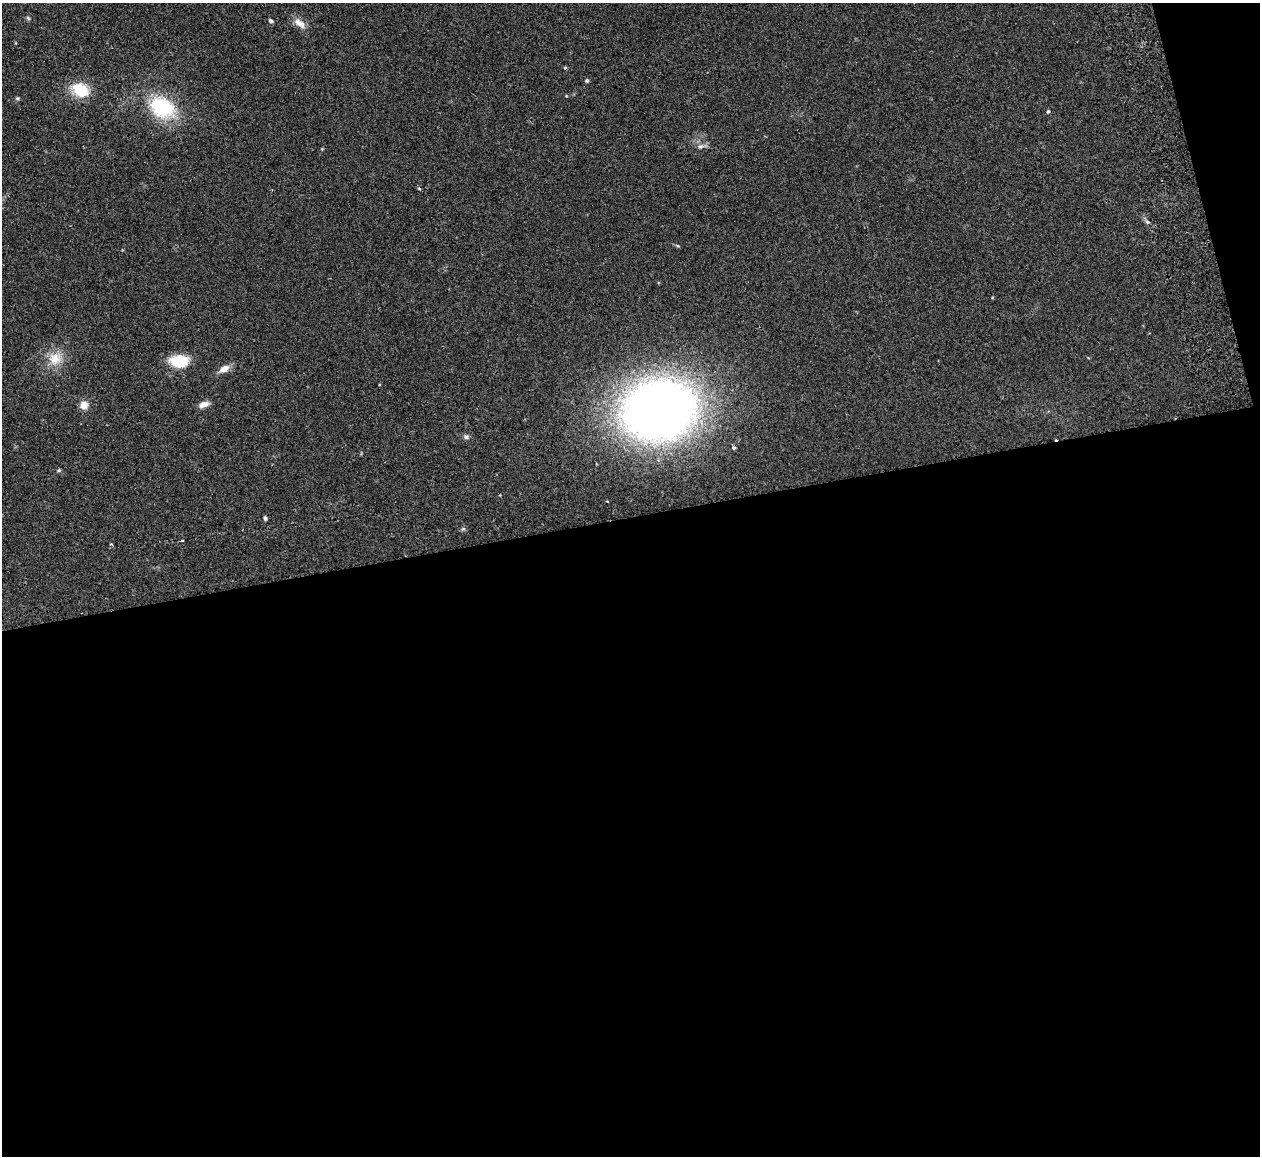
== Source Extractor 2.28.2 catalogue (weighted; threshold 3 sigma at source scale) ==
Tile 16 of 4 x 4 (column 4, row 4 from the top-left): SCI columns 3831-5088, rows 152-1305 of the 5088 x 5029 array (HDU 1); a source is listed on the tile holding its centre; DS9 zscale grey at full resolution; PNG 1262 x 1158 px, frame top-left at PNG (2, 3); no overlay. Shown black and unused: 57% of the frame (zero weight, under 2 of 3 exposures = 3% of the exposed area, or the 3 px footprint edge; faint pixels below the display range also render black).
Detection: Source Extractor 2.28.2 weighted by HDU 2 'WHT'; one run over the whole footprint, this tile lists its part. Background 0.0722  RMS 0.0088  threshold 0.0395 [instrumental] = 3 sigma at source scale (4.5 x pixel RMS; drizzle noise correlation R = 1.50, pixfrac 1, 0.05/0.05 arcsec/px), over >= 5 px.
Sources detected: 25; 2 cosmic-ray / hot-pixel residue — not listed; the other 23 listed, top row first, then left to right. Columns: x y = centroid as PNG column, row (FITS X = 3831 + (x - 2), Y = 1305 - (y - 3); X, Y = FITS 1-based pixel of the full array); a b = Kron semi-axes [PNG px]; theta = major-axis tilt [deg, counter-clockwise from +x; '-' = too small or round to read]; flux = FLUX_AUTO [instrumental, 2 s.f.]
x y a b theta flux
28 18 6 5 - 1.4
271 21 4 4 - 2.3
300 23 17 8 -36 7.6
565 68 5 3 - 0.96
587 80 5 4 - 1.5
80 90 17 12 -34 32
17 98 5 5 - 1.2
162 107 27 20 -31 66
1048 111 5 4 - 0.99
701 146 9 6 18 3.4
1147 222 6 4 -19 1.5
55 359 19 18 - 17
179 361 23 15 -1 23
224 369 13 8 27 7.2
204 404 13 7 20 5.2
84 405 9 9 - 6.9
659 410 79 64 11 600
466 437 7 6 - 2.3
733 448 5 5 - 1.4
59 470 5 4 - 1.4
265 518 5 4 - 1.8
463 529 6 4 18 1.3
182 541 3 2 - 0.65